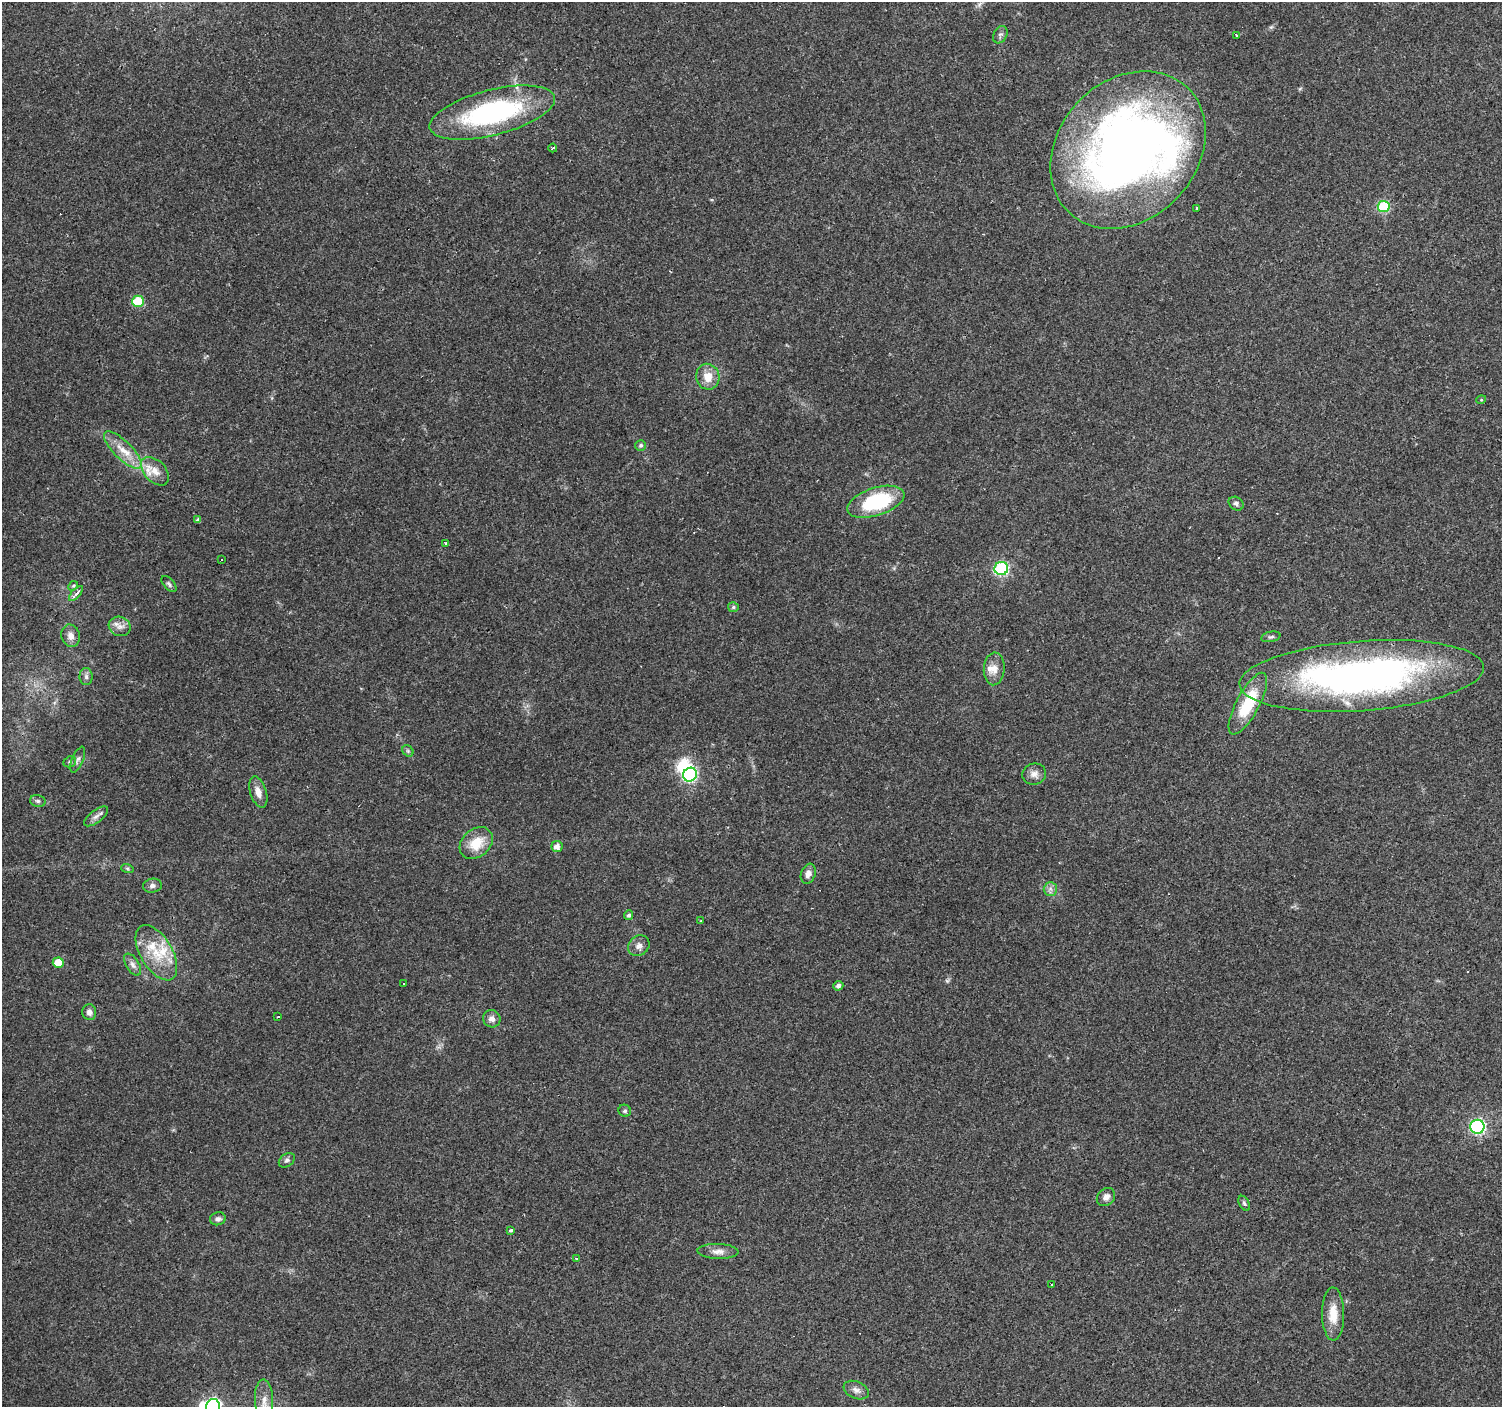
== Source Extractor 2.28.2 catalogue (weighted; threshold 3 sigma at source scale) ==
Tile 10 of 4 x 4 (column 2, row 3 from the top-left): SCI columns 1501-3000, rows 1574-2978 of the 6002 x 6022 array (HDU 1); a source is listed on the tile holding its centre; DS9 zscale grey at full resolution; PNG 1504 x 1409 px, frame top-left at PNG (2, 2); each listed source drawn as its Kron ellipse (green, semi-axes under 4 px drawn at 4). Shown black and unused: <1% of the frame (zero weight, under 3 of 4 exposures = <1% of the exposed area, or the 3 px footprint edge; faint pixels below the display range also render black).
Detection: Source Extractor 2.28.2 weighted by HDU 2 'WHT'; one run over the whole footprint, this tile lists its part. Background 0.0579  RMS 0.004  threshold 0.0179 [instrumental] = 3 sigma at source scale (4.5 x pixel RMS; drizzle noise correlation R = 1.50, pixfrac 1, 0.0396/0.0396 arcsec/px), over >= 5 px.
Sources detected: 77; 3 inside a brighter object's white glare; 2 cosmic-ray / hot-pixel residue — neither listed nor drawn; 3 inside a brighter listed object's ellipse — not listed separately; the other 69 listed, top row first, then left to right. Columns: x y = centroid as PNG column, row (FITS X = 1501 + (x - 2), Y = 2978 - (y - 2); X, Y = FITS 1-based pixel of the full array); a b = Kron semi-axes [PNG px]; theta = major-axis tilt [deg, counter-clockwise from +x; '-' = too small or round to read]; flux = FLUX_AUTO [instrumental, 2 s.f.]
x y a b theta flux
1000 35 9 6 60 1.1
1236 35 3 2 - 0.58
492 113 64 22 14 69
553 148 4 3 - 0.6
1128 150 86 69 47 330
1384 206 6 5 - 32
1197 208 3 3 - 0.72
138 301 6 6 - 17
708 377 13 11 -77 5.7
1481 400 5 3 - 0.36
641 445 5 5 - 0.96
123 450 25 9 -44 6.8
155 471 17 10 -45 5.3
876 502 29 14 18 33
1236 504 8 6 -36 1.1
198 520 4 4 - 1.3
445 543 3 2 - 0.32
221 560 2 2 - 0.38
1001 568 7 6 - 57
169 584 10 5 -49 0.93
73 586 5 4 - 0.57
76 594 9 4 47 3.5
733 607 5 5 - 0.78
120 626 11 9 -20 2.7
71 636 11 9 -76 2.9
1271 637 10 5 11 0.91
994 669 16 10 86 3.8
1362 676 122 35 4 190
86 677 8 6 -88 1.2
1248 704 34 11 62 19
408 751 6 5 - 0.76
78 760 14 5 67 1.5
70 762 6 5 - 0.82
1034 774 12 10 16 2.6
690 775 7 6 - 60
258 792 16 8 -73 3.2
38 801 8 5 -15 1
96 816 14 6 37 1.9
476 843 18 14 41 9.7
557 846 5 5 - 2.4
127 868 6 4 -19 0.62
808 874 10 7 69 2.4
152 886 9 7 8 1.4
1050 889 7 6 - 1.5
628 915 5 4 - 1.1
700 921 3 2 - 0.38
639 946 11 9 39 2.3
156 953 31 16 -59 13
58 963 5 5 - 7.4
133 965 12 6 -58 1.8
404 984 3 2 - 0.5
838 986 5 4 - 1.4
89 1012 8 7 - 2.1
278 1017 3 2 - 0.41
492 1019 9 8 - 2.2
625 1111 6 6 - 0.94
1477 1127 7 7 - 72
287 1160 9 6 38 1.1
1106 1197 10 8 44 2.2
1244 1203 8 5 -61 0.89
218 1219 8 6 13 1.2
511 1230 4 3 - 0.72
718 1251 20 7 -2 3.1
576 1258 3 3 - 0.71
1052 1284 3 3 - 1.1
1333 1314 27 11 -89 7.8
856 1390 13 8 -22 2.2
264 1400 20 9 -87 4.7
213 1406 7 7 - 92
Isophote crosses this tile's border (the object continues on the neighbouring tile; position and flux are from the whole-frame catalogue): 2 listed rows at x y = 264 1400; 213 1406